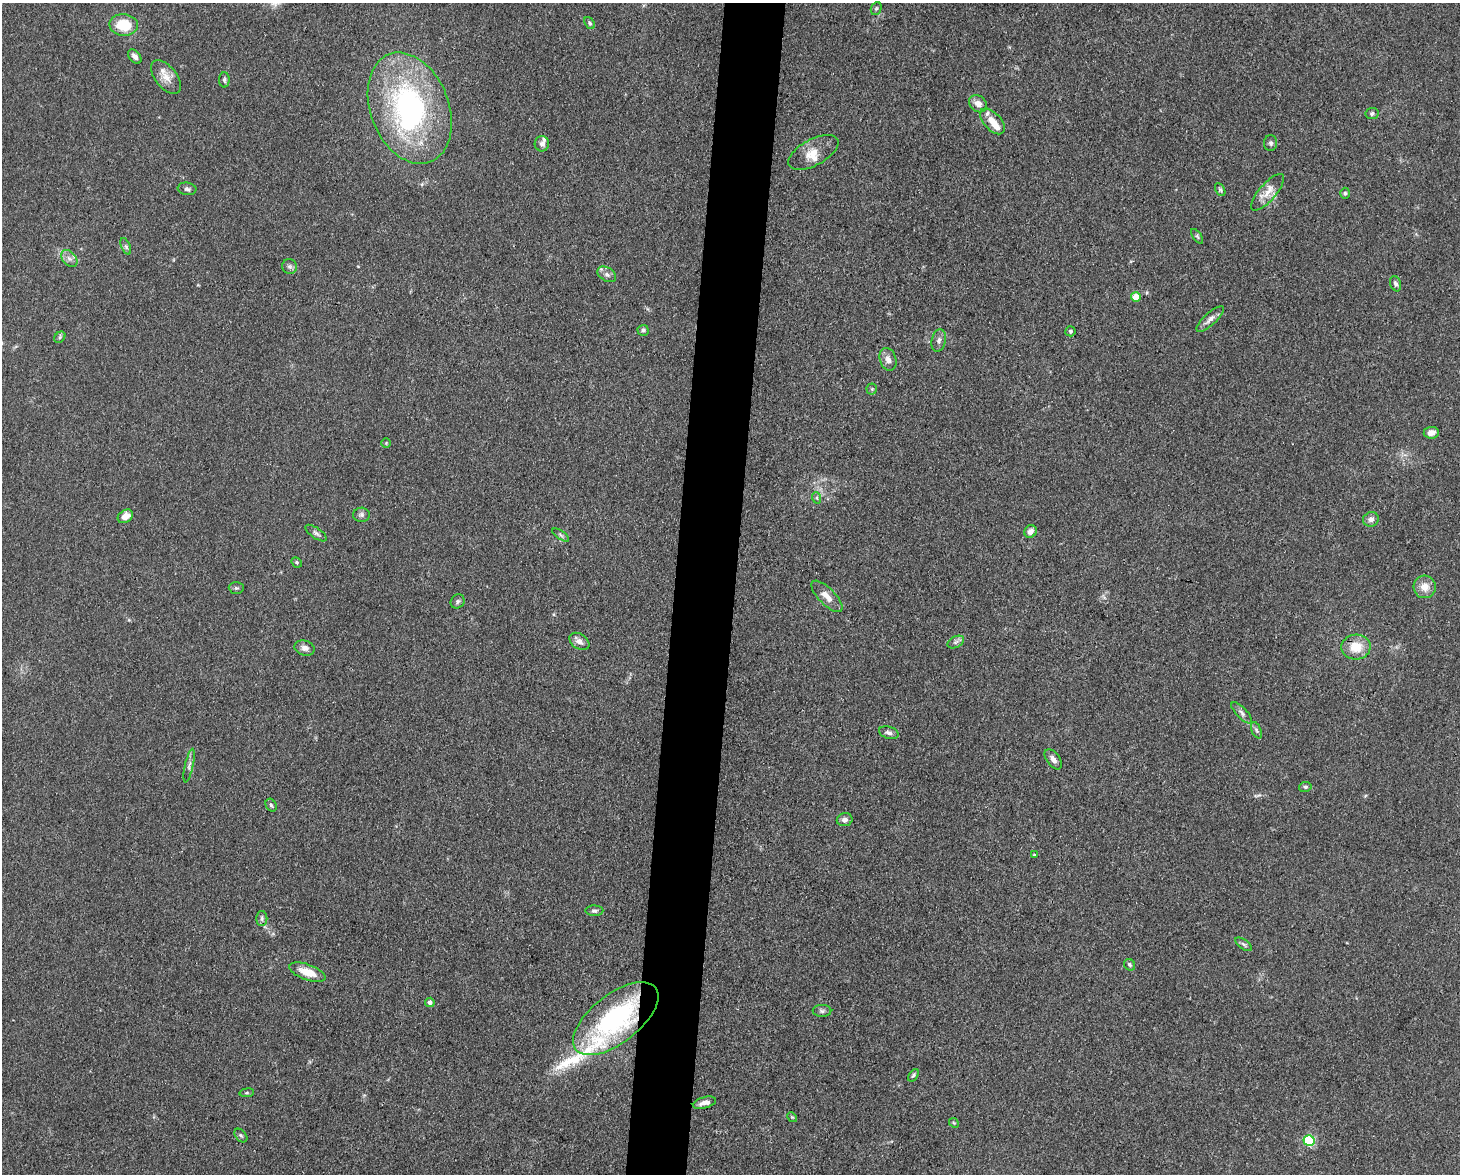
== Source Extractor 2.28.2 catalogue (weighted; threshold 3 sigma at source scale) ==
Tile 5 of 3 x 4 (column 2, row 2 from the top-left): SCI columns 1682-3139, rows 2345-3516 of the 4709 x 4691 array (HDU 1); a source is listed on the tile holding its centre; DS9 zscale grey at full resolution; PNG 1462 x 1176 px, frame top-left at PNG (2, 3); each listed source drawn as its Kron ellipse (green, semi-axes under 4 px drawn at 4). Shown black and unused: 4% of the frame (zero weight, under 3 of 4 exposures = <1% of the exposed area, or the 3 px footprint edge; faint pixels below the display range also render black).
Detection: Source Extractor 2.28.2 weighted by HDU 2 'WHT'; one run over the whole footprint, this tile lists its part. Background 0.0813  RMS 0.0062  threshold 0.0278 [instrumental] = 3 sigma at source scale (4.5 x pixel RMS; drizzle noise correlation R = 1.50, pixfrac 1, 0.05/0.05 arcsec/px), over >= 5 px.
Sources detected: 80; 1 inside a brighter object's white glare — neither listed nor drawn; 6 inside a brighter listed object's ellipse — not listed separately; the other 73 listed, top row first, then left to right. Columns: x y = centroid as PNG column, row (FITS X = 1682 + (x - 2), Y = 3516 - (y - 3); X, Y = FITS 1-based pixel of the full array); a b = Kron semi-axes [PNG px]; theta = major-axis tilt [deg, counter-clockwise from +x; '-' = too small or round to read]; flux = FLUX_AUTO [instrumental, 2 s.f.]
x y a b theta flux
876 8 7 5 67 1
590 23 7 4 -53 1
124 25 14 11 -4 20
135 57 8 5 -50 2.7
166 77 20 10 -51 7
224 80 7 5 90 1.3
978 104 10 7 -38 4.6
410 108 58 39 -69 140
1372 113 6 5 - 1.5
992 121 15 8 -47 7.4
1271 143 8 6 89 1.6
542 144 7 7 - 2.5
813 152 27 13 29 10
187 189 9 6 -6 1.7
1220 190 7 4 -63 1.1
1268 192 23 8 49 6.9
1345 193 5 4 - 1
1197 236 8 4 -55 1.2
126 246 9 4 -67 1.4
69 259 10 6 -47 3
289 266 7 7 - 1.7
607 274 10 6 -31 2.6
1396 284 8 5 -70 1.6
1136 297 5 4 - 13
1210 319 18 6 42 3.6
643 330 5 5 - 1.5
1070 331 5 5 - 1.2
60 337 6 5 - 1.2
939 341 11 7 77 2.4
888 359 11 8 -73 3.7
872 389 5 5 - 0.82
1431 433 7 6 - 3.8
386 443 5 4 - 0.75
817 498 6 4 -71 0.9
361 515 8 7 - 1.8
125 516 8 6 32 5
1371 519 8 7 - 3
1030 531 6 5 - 3.5
316 533 12 5 -35 1.8
561 535 10 4 -34 1.2
297 562 5 4 - 0.86
1425 587 11 11 - 6.9
236 588 7 6 - 1.2
827 596 20 8 -45 6.1
458 601 7 6 - 1.6
579 641 11 7 -34 3.7
956 642 9 5 26 1.8
1356 647 14 12 4 12
305 648 10 7 -16 3.1
1242 713 14 5 -46 2.4
1256 730 9 4 -67 1.3
889 733 10 6 -16 2.3
1053 759 11 6 -53 3.2
189 766 17 4 78 2.4
1305 787 6 5 - 1.2
271 805 7 5 -60 1.1
845 820 8 6 11 2.5
1034 855 3 2 - 0.55
594 911 9 5 -1 1.6
262 918 7 5 90 1.6
1244 944 9 4 -36 1.3
1130 965 6 5 - 1
307 972 19 7 -20 11
430 1002 4 4 - 2.3
822 1011 9 6 0 1.6
616 1018 50 24 38 100
913 1075 7 4 53 1.2
247 1093 7 4 8 0.88
704 1103 12 5 15 4.2
792 1117 5 4 - 0.78
954 1123 5 4 - 0.79
241 1135 8 5 -48 1.3
1309 1141 5 5 - 55
Overlapping masked pixels (flux is a lower limit): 1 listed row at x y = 616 1018